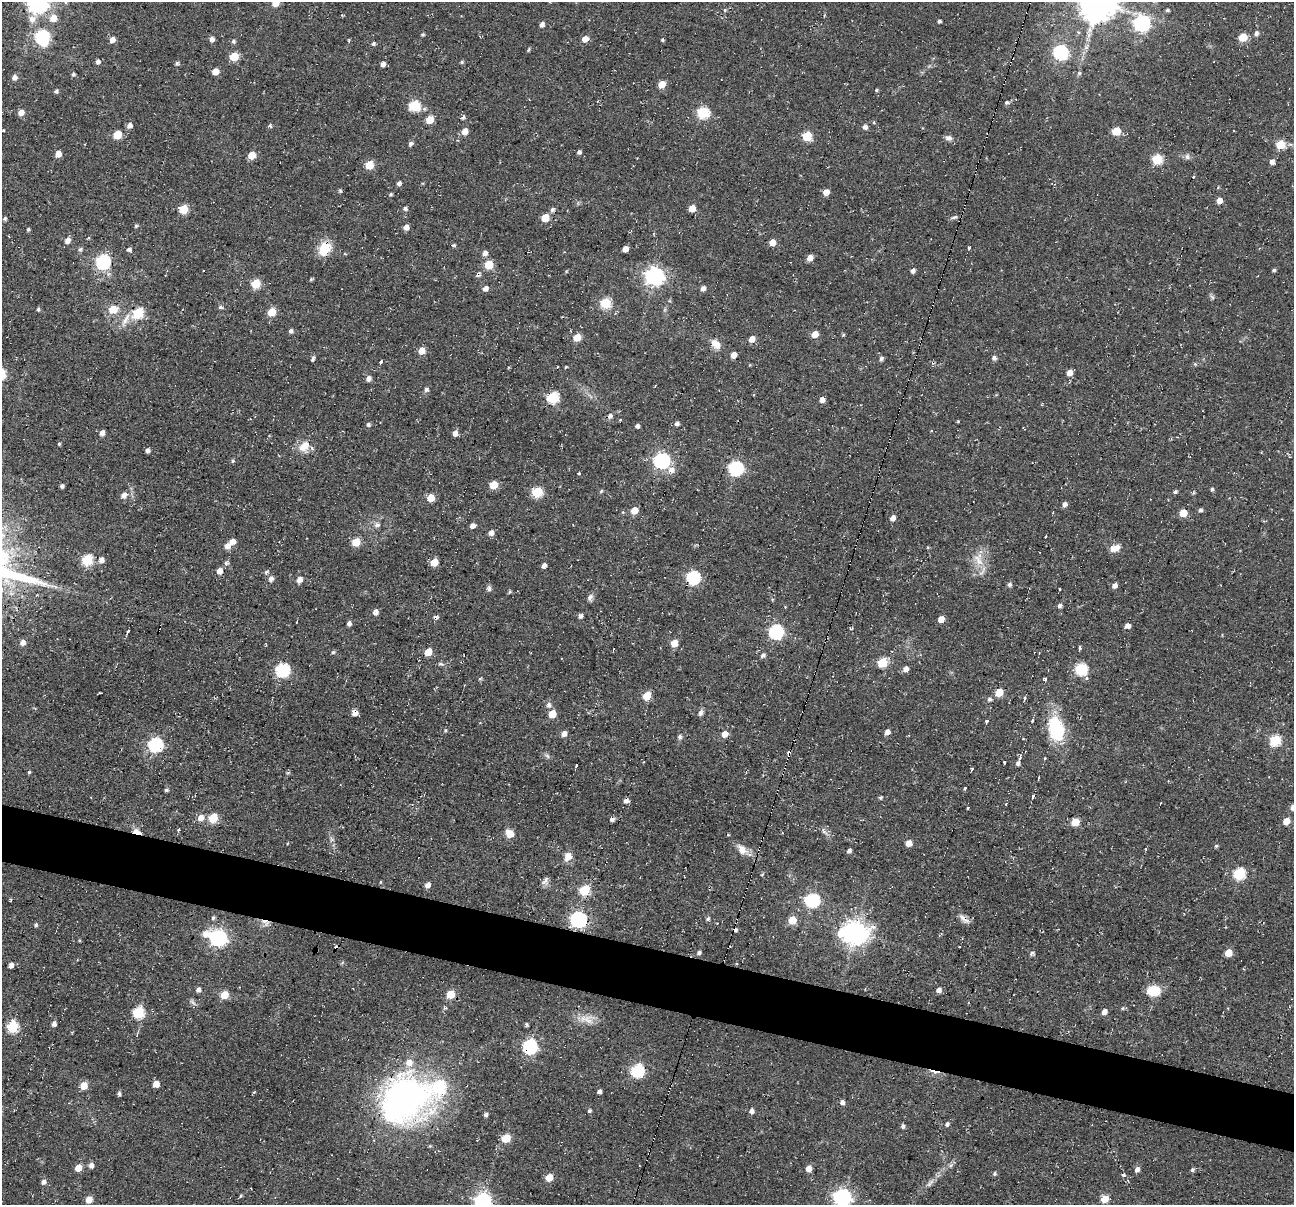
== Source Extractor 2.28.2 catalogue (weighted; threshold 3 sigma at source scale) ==
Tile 6 of 4 x 4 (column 2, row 2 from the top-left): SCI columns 1299-2590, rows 2569-3771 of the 5174 x 5222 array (HDU 1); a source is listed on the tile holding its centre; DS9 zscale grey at full resolution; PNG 1296 x 1207 px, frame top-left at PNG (2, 2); no overlay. Shown black and unused: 5% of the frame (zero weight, under 2 of 3 exposures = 2% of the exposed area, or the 3 px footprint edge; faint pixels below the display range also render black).
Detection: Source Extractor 2.28.2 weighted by HDU 2 'WHT'; one run over the whole footprint, this tile lists its part. Background 0.0471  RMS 0.008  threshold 0.0362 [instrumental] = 3 sigma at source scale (4.5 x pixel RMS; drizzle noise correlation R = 1.50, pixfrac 1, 0.05/0.05 arcsec/px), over >= 5 px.
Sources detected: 324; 1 too faint to see at this stretch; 2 inside a brighter object's white glare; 13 cosmic-ray / hot-pixel residue — not listed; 2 inside a brighter listed object's ellipse — not listed separately; the other 306 listed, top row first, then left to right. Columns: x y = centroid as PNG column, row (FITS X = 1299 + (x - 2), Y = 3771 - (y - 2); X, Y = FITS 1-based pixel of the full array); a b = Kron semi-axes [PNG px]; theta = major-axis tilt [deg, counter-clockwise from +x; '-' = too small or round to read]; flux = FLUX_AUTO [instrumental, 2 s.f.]
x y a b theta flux
38 3 9 8 - 490
275 3 5 5 - 12
1097 3 10 10 - 2400
725 10 5 5 - 1.2
1167 10 4 4 - 1.6
53 18 7 6 - 10
939 21 4 3 - 1.8
1142 23 7 7 - 200
542 24 5 4 - 4
1256 33 6 5 - 2.5
422 35 5 4 - 1
42 37 7 6 - 140
1243 37 5 5 - 24
211 39 5 5 - 4.2
585 39 6 5 - 7.8
112 40 5 5 - 5.9
349 40 4 3 - 0.96
662 40 3 3 - 1.4
233 41 6 5 - 1.9
373 44 5 5 - 1.7
1060 52 7 6 - 150
234 57 5 5 - 29
98 62 5 5 - 3.1
462 62 5 4 - 1.2
177 63 6 5 - 1.5
383 64 6 5 - 3
215 71 5 5 - 10
1079 73 6 5 - 1.4
73 74 5 4 - 1.6
14 77 6 6 - 3.6
662 84 5 5 - 15
876 90 4 3 - 1.1
56 91 5 4 - 1.9
1006 102 6 5 - 2
414 106 6 6 - 63
21 112 5 5 - 6.5
703 113 6 6 - 68
463 118 6 4 58 1.6
430 120 5 5 - 19
129 125 6 5 - 4.2
270 126 6 4 -67 1.3
865 127 6 5 - 3.3
3 130 3 2 - 0.71
465 131 5 5 - 8.9
1116 131 5 5 - 25
117 135 6 5 - 25
807 136 6 5 - 36
949 138 9 7 -13 3.5
411 144 5 5 - 2.4
1280 145 5 5 - 35
579 152 4 4 - 2.2
58 154 5 5 - 7.8
252 155 5 5 - 15
1187 157 8 7 - 2.6
1157 159 6 5 - 48
1272 162 5 5 - 3.8
369 165 5 5 - 23
399 183 6 5 - 2
340 191 5 3 - 1
826 192 6 5 - 6.3
391 194 5 4 - 1
1219 200 5 5 - 7
405 208 5 4 - 2.3
692 208 5 5 - 11
183 209 5 5 - 30
552 210 6 5 - 2.2
954 217 10 4 14 1.9
545 218 5 5 - 21
5 219 4 4 - 1.7
136 226 5 4 - 1.3
406 227 5 5 - 5.2
28 229 4 3 - 1.3
88 238 4 4 - 0.87
67 240 6 5 - 5.6
772 243 5 5 - 9.6
454 245 5 4 - 1.4
969 247 3 3 - 7.7
80 249 6 5 - 1.9
325 249 16 12 51 20
625 249 5 4 - 7.4
129 250 5 4 - 2.5
485 253 7 6 - 3.4
810 258 5 5 - 6.9
103 262 7 6 - 140
489 265 5 5 - 27
1274 270 4 4 - 1.6
566 271 5 4 - 0.78
913 271 5 4 - 2.8
654 276 7 7 - 370
311 279 6 3 73 0.93
256 284 6 5 - 28
703 288 5 4 - 3.9
485 289 6 5 - 4.1
1212 297 7 5 -46 1.8
605 303 6 5 - 50
220 307 7 4 -16 1.6
38 309 5 4 - 1.2
113 309 6 6 - 18
272 312 5 5 - 22
138 313 6 5 - 51
126 320 24 7 62 7.7
291 331 5 5 - 2.4
815 334 5 5 - 12
843 335 5 4 - 0.93
577 337 5 5 - 15
752 339 5 5 - 7.7
716 344 13 9 -50 7.1
421 351 5 5 - 11
733 355 5 4 - 7.6
994 358 5 5 - 2.7
313 359 7 4 59 1.7
881 359 5 5 - 2.3
381 361 3 3 - 4.9
1195 364 5 4 - 0.97
557 367 3 2 - 0.91
566 367 4 3 - 0.77
1069 373 5 5 - 6
368 378 6 5 - 4.1
426 389 6 5 - 2.7
553 397 6 6 - 69
822 400 5 5 - 5
677 423 5 4 - 2.6
368 425 6 5 - 1.6
637 426 4 4 - 2.6
102 433 5 5 - 4.6
455 433 6 5 - 4
59 444 4 3 - 1.1
304 446 18 12 46 11
147 450 5 4 - 2.8
233 461 5 5 - 1.3
661 461 7 7 - 220
736 468 7 6 - 150
671 470 8 7 - 5.3
579 473 4 3 - 0.86
493 485 5 5 - 19
62 486 4 4 - 2.3
1212 489 5 4 - 1.4
601 491 7 4 45 1
537 492 6 5 - 52
1175 492 5 4 - 1.6
124 495 7 6 - 4.9
430 498 5 5 - 16
1064 504 5 5 - 3.4
634 510 5 5 - 12
1200 510 4 4 - 2
623 512 5 4 - 0.92
1183 513 5 5 - 19
892 518 5 5 - 5
377 525 8 7 - 3.2
472 526 5 5 - 4.1
491 533 5 5 - 4.9
233 541 5 4 - 7.2
356 542 5 5 - 22
227 546 5 5 - 6
1113 547 7 4 -9 18
1039 552 2 2 - 0.68
978 559 22 12 -68 14
87 560 6 5 - 57
101 560 6 6 - 4.9
434 562 5 5 - 19
226 563 5 4 - 1.8
544 566 5 4 - 3.3
219 571 5 4 - 7.3
266 572 5 4 - 1.7
693 577 7 6 - 120
271 579 7 6 - 3.2
299 580 7 6 - 4.8
1009 585 5 5 - 2.1
1114 586 5 5 - 4
489 589 8 5 -88 2.3
1059 589 4 3 - 4.4
510 591 4 4 - 1.4
590 598 9 6 72 3.1
1060 606 5 4 - 2.7
375 612 7 6 - 3.4
580 616 5 5 - 2.6
436 617 7 4 -11 2.3
941 619 5 4 - 9.3
349 623 5 4 - 2.9
1128 626 5 4 - 4.7
128 631 4 3 - 4.2
776 632 7 6 - 140
23 642 5 5 - 4.5
674 643 6 5 - 12
1080 647 3 3 - 11
333 652 6 4 11 1.4
428 652 5 5 - 16
763 656 7 5 26 2
882 663 6 5 - 39
441 664 9 4 -18 1.8
906 669 6 5 - 4.5
1081 669 6 6 - 83
282 670 7 6 - 120
480 679 6 4 2 1.1
1045 679 4 3 - 3.5
999 692 5 5 - 21
647 696 6 5 - 20
1025 698 4 3 - 7.8
989 699 7 6 - 2.1
549 705 8 6 79 3.1
355 713 5 5 - 6.6
701 713 9 6 72 2.6
552 714 5 5 - 17
987 721 4 3 - 6.9
1032 721 3 3 - 3.9
1056 729 25 15 -79 54
445 730 5 4 - 1
887 732 6 5 - 4.4
564 734 7 5 42 4.2
725 734 6 5 - 9.4
680 737 8 6 81 2.1
1275 740 6 6 - 55
155 745 7 6 - 150
789 752 3 3 - 21
547 756 7 5 -46 1.9
1045 758 3 3 - 3.2
1004 762 3 3 - 2.6
1018 763 6 4 55 2.5
576 765 3 3 - 14
972 768 3 3 - 2.9
29 772 4 4 - 1.1
1039 777 5 2 - 2.2
965 789 3 3 - 5.9
166 790 5 4 - 1.5
1033 796 3 3 - 9.3
880 798 4 4 - 1.3
626 801 6 4 0 3.2
1160 803 3 2 - 1.1
1293 807 6 5 - 5.5
968 808 3 3 - 0.96
201 818 7 6 - 6.8
213 818 6 5 - 30
612 820 6 5 - 2.3
1286 821 5 5 - 10
1075 822 6 5 - 20
178 830 3 3 - 4.6
137 832 11 5 -20 6.6
510 834 7 6 - 11
332 839 7 5 -31 1.8
909 843 5 5 - 8.6
1216 846 5 4 - 1.1
742 849 17 10 -47 7.7
849 851 4 4 - 2.8
568 856 10 8 66 7.8
1239 873 6 6 - 70
545 881 11 8 57 3.3
380 882 5 3 - 0.7
427 885 5 4 - 4.9
584 890 6 5 - 47
812 900 8 6 -3 130
213 918 5 4 - 1.6
578 919 7 6 - 270
708 919 6 5 - 1.8
963 919 19 7 -48 4.8
792 920 5 5 - 20
265 922 14 7 -32 4.9
36 925 5 4 - 1.4
855 933 9 8 - 700
218 938 8 7 - 270
699 953 6 5 - 2
1032 953 7 5 42 1.8
1228 953 5 5 - 14
11 965 5 4 - 4.5
198 990 6 5 - 2.9
939 990 5 5 - 4
1153 990 12 9 9 23
450 994 5 5 - 25
224 995 5 5 - 21
192 1002 12 5 -51 2.3
1123 1008 6 4 2 1.3
1104 1012 6 5 - 4.5
138 1013 6 6 - 66
588 1020 18 12 -39 9.8
54 1024 6 5 - 2.9
527 1024 5 4 - 1.2
12 1027 6 6 - 63
137 1033 11 2 73 1.1
529 1047 7 7 - 130
637 1071 6 6 - 110
156 1084 5 5 - 9.6
84 1086 5 5 - 17
254 1092 4 3 - 0.93
599 1092 4 3 - 2.5
119 1094 5 4 - 1.8
403 1099 58 47 30 290
842 1102 5 5 - 3.1
589 1111 4 4 - 1.9
751 1111 6 5 - 3.3
486 1115 5 4 - 2.3
947 1124 6 5 - 2.3
903 1126 5 4 - 2.2
506 1138 6 5 - 29
91 1165 5 5 - 4.1
78 1168 5 5 - 14
809 1169 5 5 - 7.6
1137 1169 6 5 - 3.6
1192 1170 5 4 - 1.6
995 1174 5 5 - 1.5
1124 1175 5 4 - 1.8
549 1178 5 5 - 16
43 1182 7 6 - 2.7
240 1196 5 3 - 1.1
842 1197 7 7 - 260
1104 1199 5 5 - 16
89 1200 5 5 - 10
482 1201 7 7 - 250
Overlapping masked pixels (flux is a lower limit): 4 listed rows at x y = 789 752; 137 832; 265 922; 529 1047
Isophote crosses this tile's border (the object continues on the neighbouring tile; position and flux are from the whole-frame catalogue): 6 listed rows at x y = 38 3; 275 3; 1097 3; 1293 807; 842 1197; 482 1201